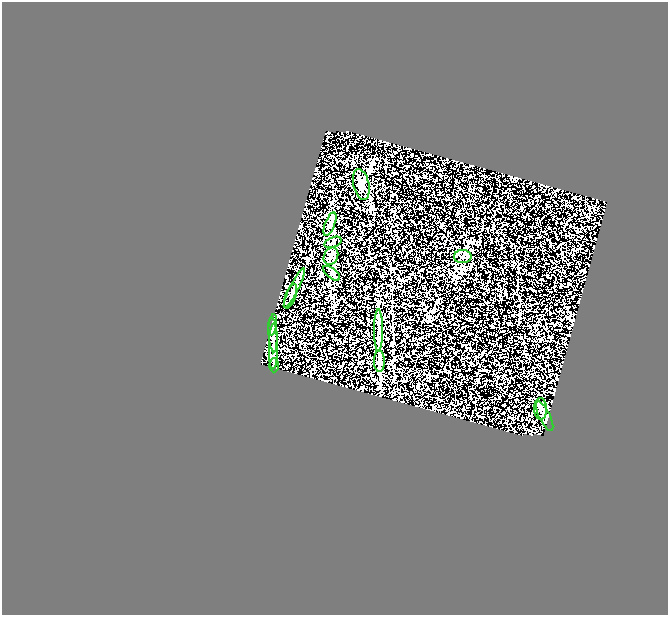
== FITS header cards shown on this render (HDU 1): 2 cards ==
NAXIS1  =                  666
NAXIS2  =                  613

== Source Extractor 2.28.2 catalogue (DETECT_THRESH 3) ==
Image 666 x 613 px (HDU 1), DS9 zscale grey, 1 PNG px = 1 image px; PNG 670 x 617 px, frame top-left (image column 1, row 613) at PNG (2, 2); each listed source drawn as its Kron ellipse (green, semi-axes under 4 px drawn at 4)
Background 0.919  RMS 1.2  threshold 3.74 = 3 sigma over >= 5 px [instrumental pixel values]
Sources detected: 16; all 16 listed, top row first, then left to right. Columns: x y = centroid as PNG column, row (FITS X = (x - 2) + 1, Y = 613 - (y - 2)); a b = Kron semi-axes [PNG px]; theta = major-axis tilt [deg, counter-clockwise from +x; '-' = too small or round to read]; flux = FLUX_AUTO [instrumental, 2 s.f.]
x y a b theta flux
361 184 15 7 -77 490
330 224 12 5 69 330
333 242 9 5 22 200
331 256 9 7 63 300
463 257 9 6 0 320
332 273 10 5 -39 200
294 288 22 4 63 380
291 296 13 5 70 300
273 325 11 4 81 260
379 330 21 4 -90 570
273 335 17 3 -87 340
273 347 23 4 89 530
379 361 11 5 -89 310
274 365 7 4 89 140
540 409 11 6 -88 440
545 416 16 5 -64 700